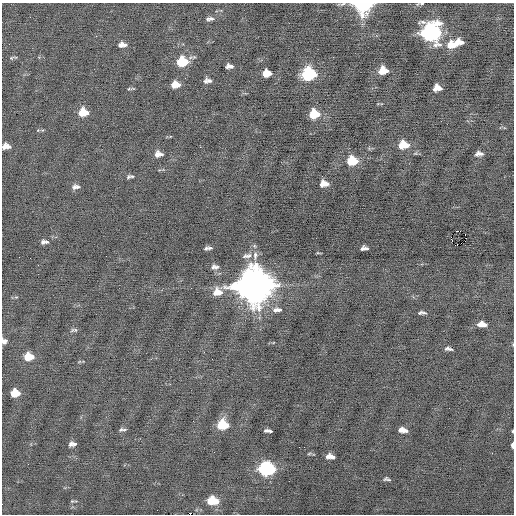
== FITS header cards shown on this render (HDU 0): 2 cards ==
NAXIS1  =                  512 / Axis length
NAXIS2  =                  512 / Axis length

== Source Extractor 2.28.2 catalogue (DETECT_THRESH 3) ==
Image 512 x 512 px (HDU 0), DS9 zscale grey, 1 PNG px = 1 image px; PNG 516 x 516 px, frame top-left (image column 1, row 512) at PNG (2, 3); no overlay
Background -0.0726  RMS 0.65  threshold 1.94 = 3 sigma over >= 5 px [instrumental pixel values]
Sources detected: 86; all 86 listed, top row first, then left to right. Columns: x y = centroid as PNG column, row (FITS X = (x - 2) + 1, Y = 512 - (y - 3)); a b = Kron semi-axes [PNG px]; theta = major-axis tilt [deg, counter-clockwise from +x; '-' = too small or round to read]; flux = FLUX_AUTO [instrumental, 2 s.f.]
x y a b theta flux
343 4 9 4 17 85
422 4 5 3 - 40
362 5 11 9 -9 4400
211 19 9 6 20 140
429 33 13 5 65 6600
433 33 13 9 -38 6600
96 36 3 2 - 51
461 42 8 4 -34 260
9 44 2 2 - 30
121 45 6 5 - 130
124 45 9 6 -32 180
450 45 8 5 86 320
454 45 11 9 37 610
13 58 10 3 8 73
182 62 10 8 3 1500
229 66 7 4 -2 180
383 71 8 6 6 750
267 73 8 6 3 550
311 74 9 6 -74 2600
307 75 7 5 80 2100
205 81 7 5 -74 100
209 81 8 4 -37 130
175 85 8 6 1 500
439 88 5 5 - 200
129 89 7 3 -4 52
435 89 7 4 77 270
81 113 9 5 86 500
85 113 8 6 -61 450
314 114 9 7 2 1200
403 145 9 7 2 900
8 146 7 4 -50 160
4 147 6 4 81 190
200 147 2 2 - 23
158 154 9 7 -1 250
477 154 9 5 52 130
481 154 7 5 14 120
350 161 8 5 81 960
354 161 6 5 - 660
128 177 7 5 53 86
322 184 7 3 86 220
326 184 7 5 -45 230
74 187 8 7 - 140
78 187 6 5 - 83
457 231 4 2 - 220
452 240 3 2 - 130
465 241 2 2 - 24
44 242 10 5 3 140
206 248 5 5 - 89
210 248 7 4 -6 74
366 248 6 3 -47 75
362 249 5 3 - 81
318 253 6 3 -18 42
255 255 11 6 88 230
247 256 15 7 9 210
19 257 2 2 - 67
215 267 10 5 0 170
254 285 14 13 - 110000
219 292 13 7 -54 420
216 293 7 6 - 250
16 297 4 4 - 44
413 297 5 4 - 59
277 310 13 6 3 250
420 313 6 4 35 64
424 313 8 4 15 74
482 324 9 5 -3 380
75 330 6 6 - 80
4 341 7 6 - 160
448 349 8 4 -7 120
29 357 9 7 3 870
15 393 8 6 3 750
221 425 10 7 67 1000
225 425 7 4 -50 680
121 430 8 5 34 110
266 430 6 4 17 87
403 430 8 4 -8 300
270 431 4 2 - 55
513 431 4 2 - 34
72 444 7 4 5 170
512 445 6 3 88 120
214 452 2 2 - 18
309 454 6 3 20 54
330 456 8 4 -7 280
267 469 10 8 -5 6800
387 479 7 3 -6 90
73 501 8 2 0 54
212 501 9 6 -6 1200
At the frame edge (FLAGS 8, measured only in part): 6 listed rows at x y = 343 4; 422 4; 362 5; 4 341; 513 431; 512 445